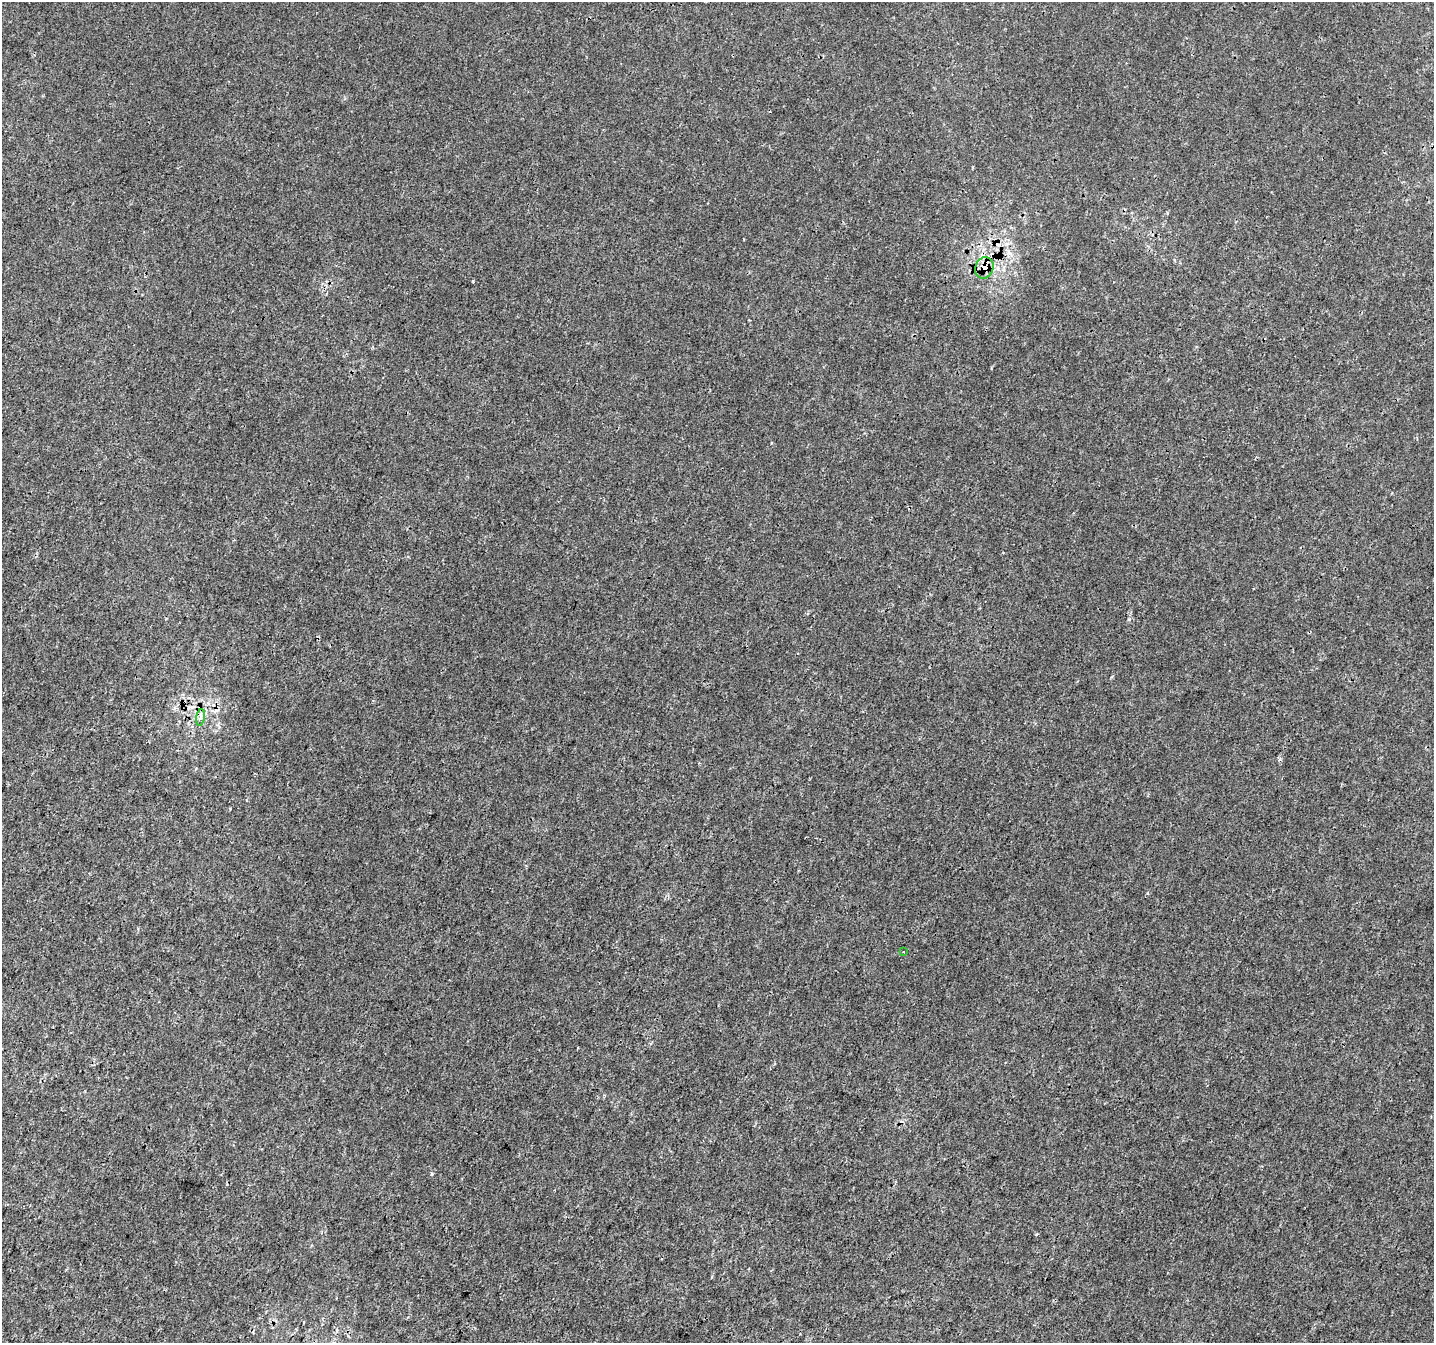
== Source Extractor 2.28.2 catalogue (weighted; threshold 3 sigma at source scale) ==
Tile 7 of 4 x 4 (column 3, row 2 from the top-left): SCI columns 2871-4302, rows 2952-4292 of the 5734 x 5836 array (HDU 1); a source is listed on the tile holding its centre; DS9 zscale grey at full resolution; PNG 1436 x 1345 px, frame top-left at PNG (2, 2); each listed source drawn as its Kron ellipse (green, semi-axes under 4 px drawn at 4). Shown black and unused: <1% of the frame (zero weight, under 3 of 4 exposures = <1% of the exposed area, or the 3 px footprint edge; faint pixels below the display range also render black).
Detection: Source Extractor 2.28.2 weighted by HDU 2 'WHT'; one run over the whole footprint, this tile lists its part. Background 1.54e-06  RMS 0.0014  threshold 0.00632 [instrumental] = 3 sigma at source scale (4.5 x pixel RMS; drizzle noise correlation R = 1.50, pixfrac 1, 0.0396/0.0396 arcsec/px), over >= 5 px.
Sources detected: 4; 1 cosmic-ray / hot-pixel residue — neither listed nor drawn; the other 3 listed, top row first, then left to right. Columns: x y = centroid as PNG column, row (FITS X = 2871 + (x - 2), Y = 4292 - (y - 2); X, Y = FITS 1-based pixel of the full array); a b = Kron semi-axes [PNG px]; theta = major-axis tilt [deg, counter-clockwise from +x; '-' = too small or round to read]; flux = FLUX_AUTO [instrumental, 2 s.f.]
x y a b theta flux
984 268 11 9 70 1.5
200 717 8 4 81 0.42
903 952 2 2 - 0.13
Overlapping masked pixels (flux is a lower limit): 1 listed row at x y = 984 268